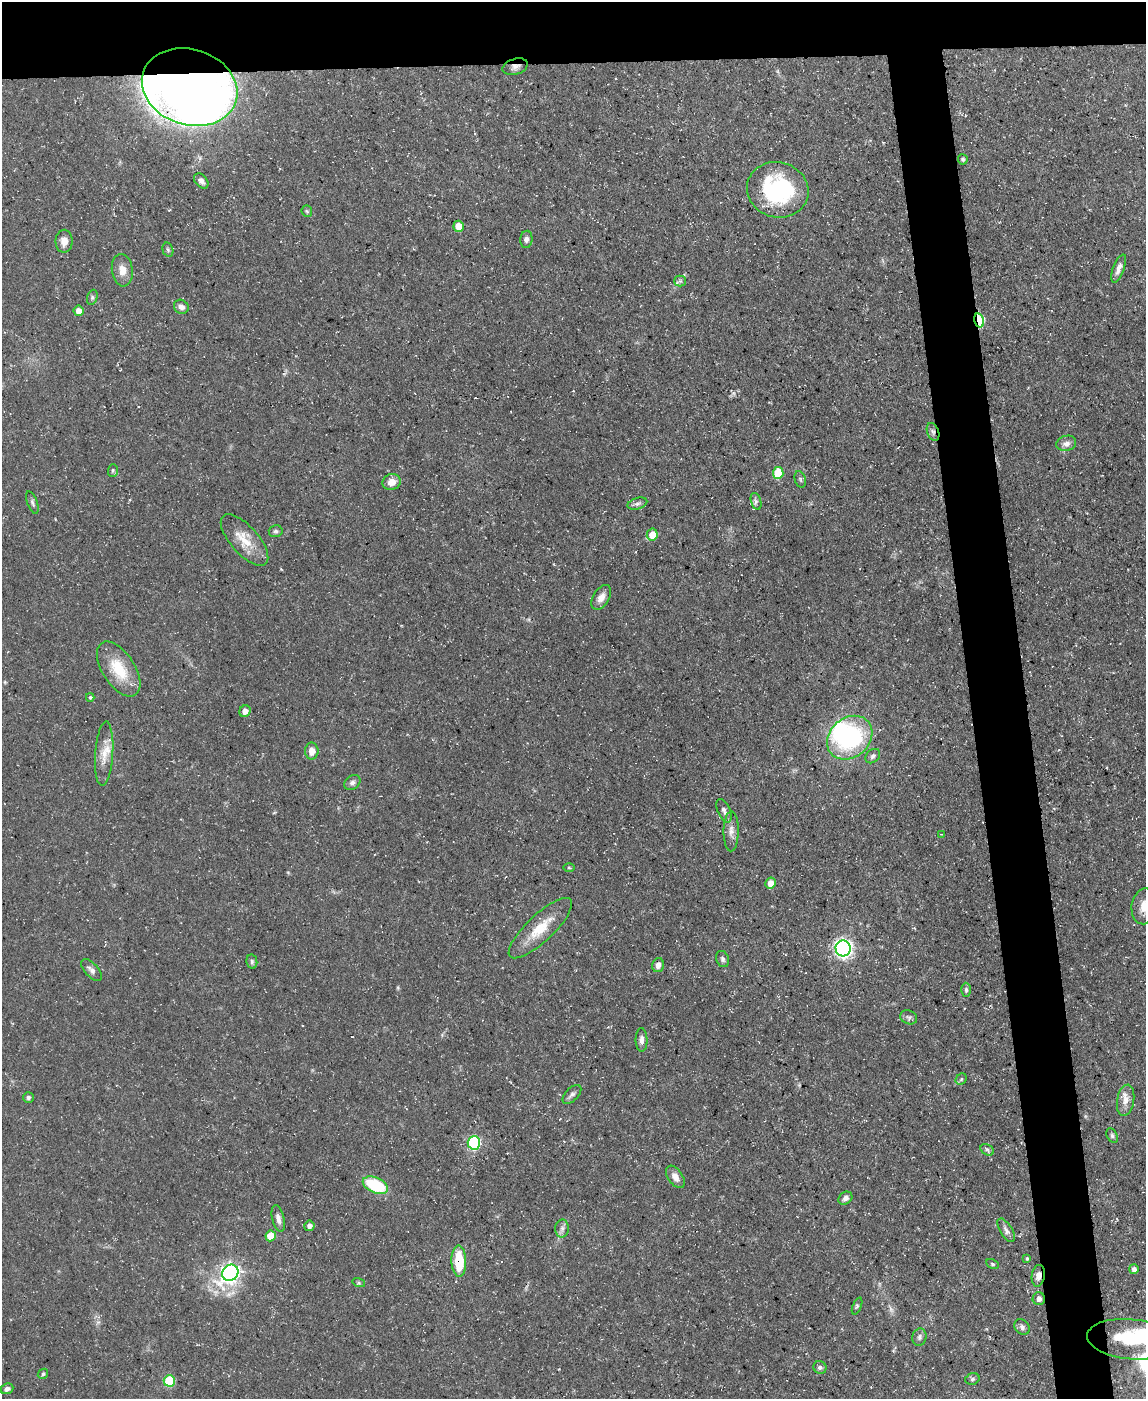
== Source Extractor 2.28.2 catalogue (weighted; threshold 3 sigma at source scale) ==
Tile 2 of 4 x 3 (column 2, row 1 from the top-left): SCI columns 1145-2288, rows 2920-4316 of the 4575 x 4549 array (HDU 1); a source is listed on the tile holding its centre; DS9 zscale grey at full resolution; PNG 1148 x 1401 px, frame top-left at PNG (2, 2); each listed source drawn as its Kron ellipse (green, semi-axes under 4 px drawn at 4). Shown black and unused: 9% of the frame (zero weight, under 3 of 5 exposures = <1% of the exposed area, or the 3 px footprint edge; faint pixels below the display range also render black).
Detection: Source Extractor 2.28.2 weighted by HDU 2 'WHT'; one run over the whole footprint, this tile lists its part. Background 0.0654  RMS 0.0044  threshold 0.0196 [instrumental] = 3 sigma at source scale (4.5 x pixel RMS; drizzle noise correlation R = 1.50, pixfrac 1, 0.05/0.05 arcsec/px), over >= 5 px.
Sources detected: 89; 1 too faint to see at this stretch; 3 inside a brighter object's white glare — neither listed nor drawn; the other 85 listed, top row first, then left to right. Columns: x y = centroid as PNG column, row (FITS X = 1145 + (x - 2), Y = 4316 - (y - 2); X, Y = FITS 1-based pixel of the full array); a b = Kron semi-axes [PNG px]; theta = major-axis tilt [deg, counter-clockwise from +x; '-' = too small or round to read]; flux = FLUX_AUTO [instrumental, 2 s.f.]
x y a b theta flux
515 67 13 7 17 2.5
190 87 49 38 -18 710
963 159 5 5 - 0.79
201 181 9 6 -48 1.8
778 190 31 27 -15 45
307 211 6 5 - 0.72
459 226 5 5 - 6.9
526 239 8 6 84 1.4
64 241 11 8 88 3.1
168 250 7 5 -73 0.85
1119 268 15 5 69 2.5
122 270 16 10 -83 4.6
680 281 5 5 - 0.84
92 297 8 5 72 0.85
181 307 8 6 -34 2
79 311 5 5 - 3.4
979 320 7 4 -75 33
933 432 9 6 -69 1.5
1066 443 10 7 18 2.4
113 470 6 5 - 0.72
778 473 6 5 - 18
800 479 8 5 -72 0.9
392 482 9 8 - 3.8
756 501 9 5 -74 1.3
32 503 12 5 -70 1.1
637 504 10 5 17 1.5
276 531 7 6 - 1
652 535 6 5 - 6.9
245 540 32 14 -48 9.6
601 597 13 8 58 3.5
119 669 31 16 -57 15
90 697 4 4 - 0.7
245 711 6 5 - 2.5
850 738 24 19 41 56
312 751 8 6 90 3.3
104 754 32 9 86 6.7
873 756 8 6 43 1.3
352 783 9 6 40 1.5
724 811 12 6 -67 1.7
731 831 20 7 89 3.1
941 834 4 2 - 0.23
569 868 6 4 -2 0.57
771 883 5 5 - 3.9
1144 906 18 13 81 6.5
540 928 41 13 43 13
843 948 8 7 - 130
723 959 8 6 -67 1.2
252 962 7 5 -78 0.87
658 965 7 5 78 2
92 970 14 6 -46 2.1
966 990 7 5 -89 1
909 1017 9 6 -23 1.2
641 1040 12 6 -89 1.8
961 1079 6 5 - 0.69
572 1094 12 6 46 1.5
28 1097 5 5 - 0.98
1126 1100 16 8 80 3.9
1112 1136 8 5 -64 0.93
474 1143 7 6 - 53
987 1150 7 5 -31 0.95
675 1177 12 7 -55 2.9
375 1185 13 7 -24 25
845 1198 7 6 - 1.6
278 1219 14 6 -77 2.4
309 1226 5 5 - 1.6
562 1228 9 7 88 1.7
1006 1230 13 6 -58 1.9
271 1236 5 5 - 8.2
1027 1258 4 3 - 0.69
459 1261 16 7 -88 16
993 1264 7 4 -27 0.67
1134 1269 5 5 - 1.9
230 1273 9 7 50 180
1038 1276 11 6 81 2.8
359 1283 6 4 -18 0.67
1039 1299 6 6 - 2
857 1306 9 4 67 0.76
1022 1327 8 7 - 1.3
919 1337 9 7 76 1.4
1131 1339 44 20 -5 27
820 1368 6 6 - 1.2
43 1374 5 4 - 0.72
972 1379 7 5 17 0.97
169 1381 5 5 - 22
7 1389 6 5 - 1.4
Overlapping masked pixels (flux is a lower limit): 6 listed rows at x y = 515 67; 190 87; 979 320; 933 432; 459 1261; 1038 1276
Isophote crosses this tile's border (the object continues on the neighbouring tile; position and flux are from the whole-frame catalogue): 2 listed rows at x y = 1144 906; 1131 1339